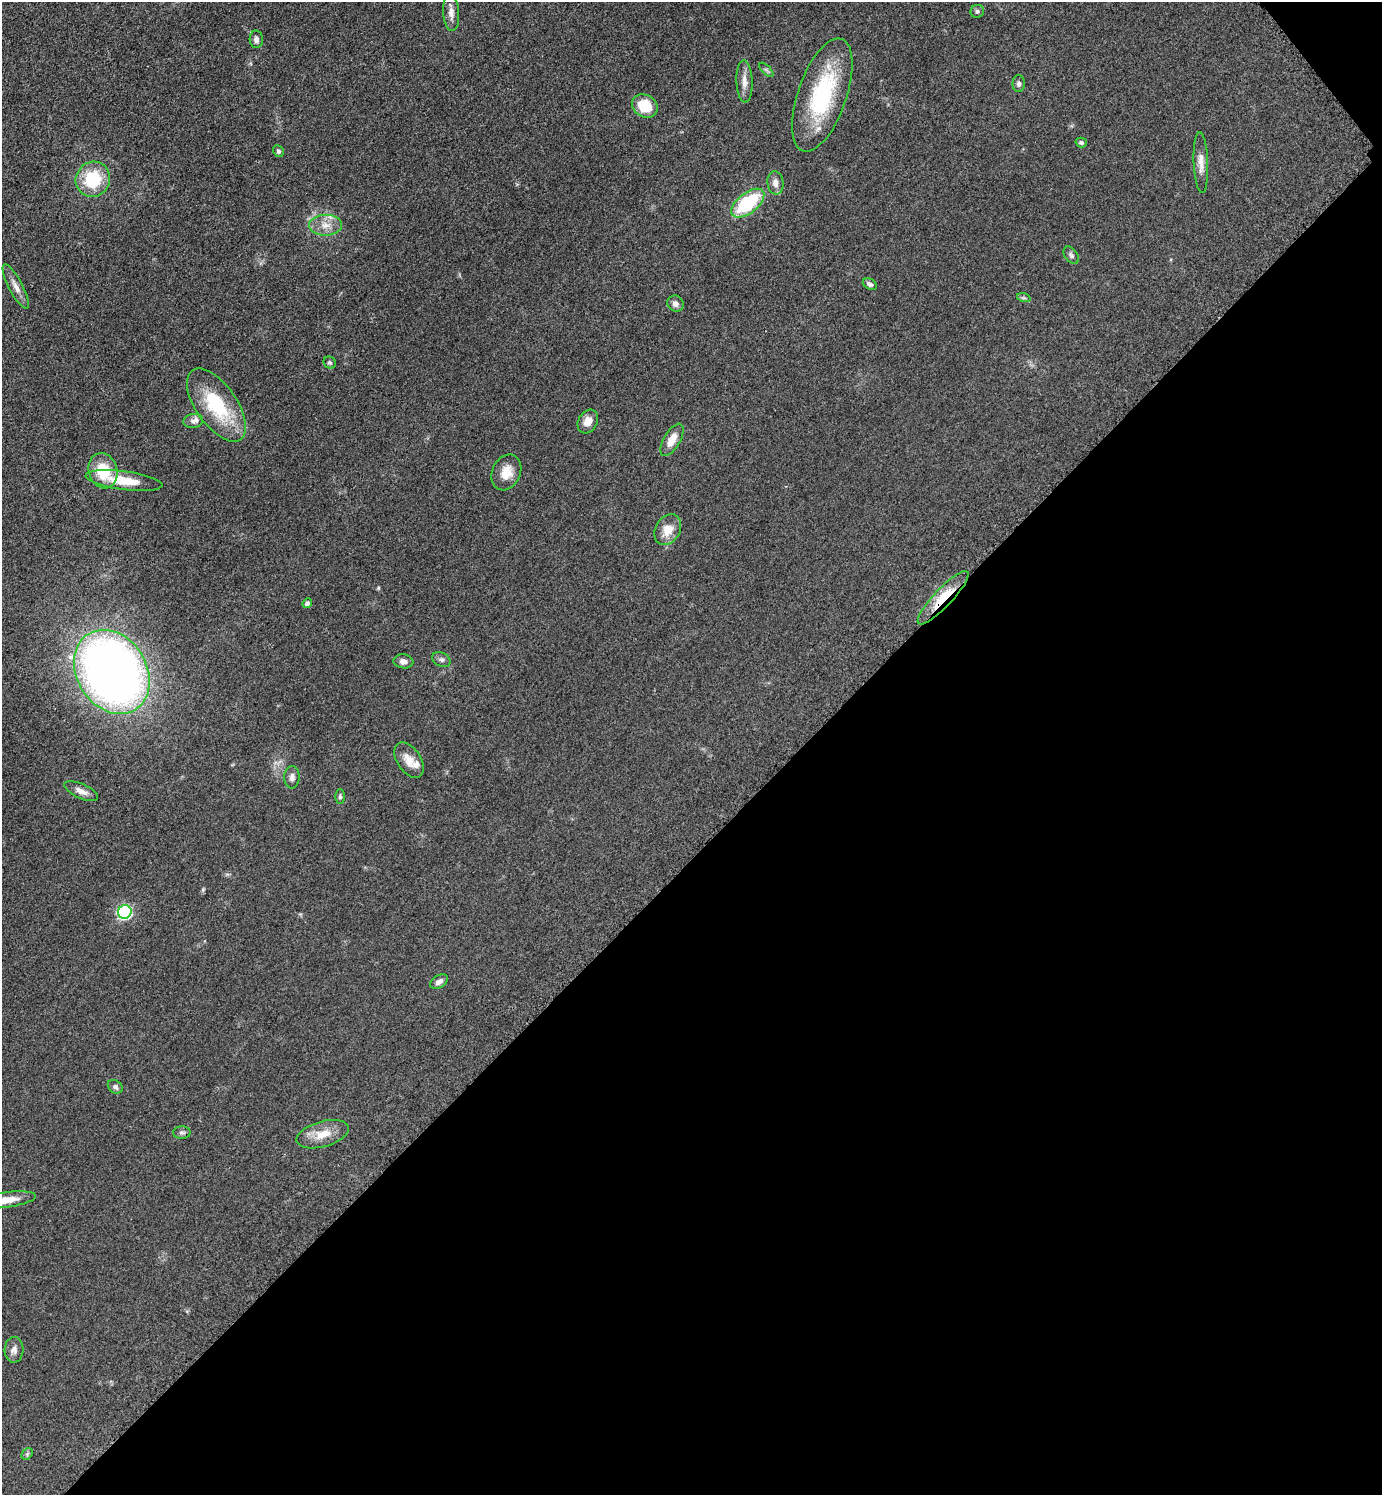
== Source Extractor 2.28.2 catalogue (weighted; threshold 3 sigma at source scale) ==
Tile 12 of 4 x 4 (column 4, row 3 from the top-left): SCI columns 4346-5725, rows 1506-2998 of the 6030 x 6036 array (HDU 1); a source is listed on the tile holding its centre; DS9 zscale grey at full resolution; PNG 1384 x 1497 px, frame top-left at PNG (2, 2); each listed source drawn as its Kron ellipse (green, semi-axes under 4 px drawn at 4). Shown black and unused: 43% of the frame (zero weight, under 3 of 5 exposures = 3% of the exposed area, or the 3 px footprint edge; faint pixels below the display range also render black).
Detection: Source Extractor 2.28.2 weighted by HDU 2 'WHT'; one run over the whole footprint, this tile lists its part. Background 0.0488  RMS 0.0059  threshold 0.0263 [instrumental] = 3 sigma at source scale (4.5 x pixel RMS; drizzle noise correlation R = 1.50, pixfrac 1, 0.05/0.05 arcsec/px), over >= 5 px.
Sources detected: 48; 2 inside a brighter listed object's ellipse — not listed separately; the other 46 listed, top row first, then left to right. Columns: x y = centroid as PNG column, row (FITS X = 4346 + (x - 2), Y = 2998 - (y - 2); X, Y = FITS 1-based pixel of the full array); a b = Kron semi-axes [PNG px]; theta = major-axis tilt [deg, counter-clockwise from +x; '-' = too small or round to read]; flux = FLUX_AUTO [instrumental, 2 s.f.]
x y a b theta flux
977 11 7 6 - 1.6
451 13 18 8 -86 4.1
256 39 9 6 -87 2.2
766 70 9 3 -45 1
744 81 21 8 -88 5
1019 84 8 6 -90 1.6
822 95 59 24 71 58
645 106 13 11 -33 17
1081 143 6 5 - 1.3
278 151 6 5 - 1.2
1201 163 30 7 -87 5.7
93 179 18 17 - 27
775 183 11 8 -84 3.9
748 203 19 10 38 39
325 225 16 10 2 7
1071 255 10 6 -51 1.5
870 284 7 5 -28 1.7
16 286 24 7 -62 4.7
1024 298 7 4 -18 1
675 304 8 7 - 2.5
330 363 6 5 - 1.1
216 405 42 20 -55 39
193 421 10 7 9 2.4
588 421 12 9 61 5.7
672 440 18 8 60 7.1
103 471 18 14 -74 18
506 472 18 14 65 8.9
124 480 39 9 -7 16
668 530 16 12 60 8.9
943 598 35 9 46 17
307 603 5 4 - 1.9
441 659 9 7 -30 1.7
403 661 10 7 -7 2.8
112 672 44 35 -58 500
409 760 20 11 -56 6.9
292 777 11 7 88 2.6
81 791 18 7 -24 4.3
340 796 7 5 -90 1.1
125 912 7 6 - 100
439 982 10 6 32 2.6
115 1087 8 6 -38 1.7
182 1133 9 6 0 1.6
323 1134 27 12 16 11
6 1200 30 7 7 9.3
14 1350 13 9 88 3.5
27 1454 6 5 - 1.1
Overlapping masked pixels (flux is a lower limit): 1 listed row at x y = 943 598
Isophote crosses this tile's border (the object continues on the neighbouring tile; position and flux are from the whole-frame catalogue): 1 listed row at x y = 6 1200